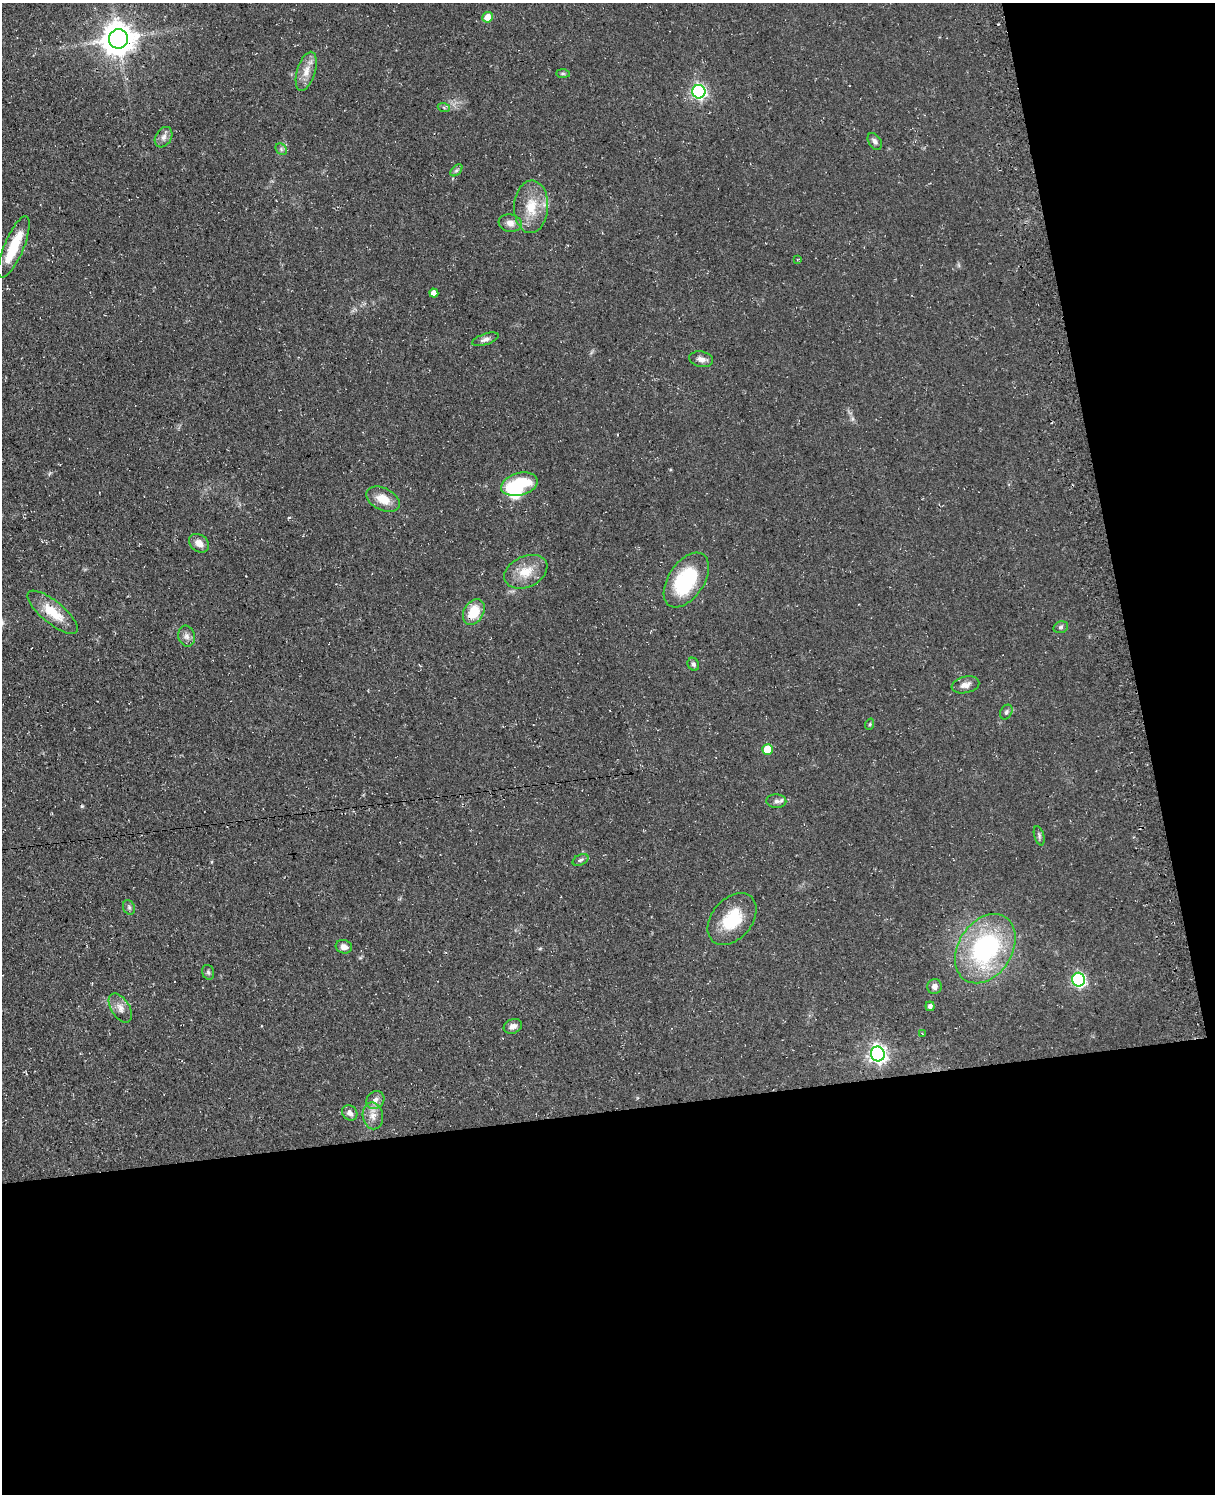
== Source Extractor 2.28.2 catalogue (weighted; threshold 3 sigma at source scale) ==
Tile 12 of 4 x 3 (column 4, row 3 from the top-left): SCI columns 3708-4920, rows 260-1751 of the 4953 x 4872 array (HDU 1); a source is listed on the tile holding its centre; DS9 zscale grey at full resolution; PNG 1217 x 1496 px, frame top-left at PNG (2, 3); each listed source drawn as its Kron ellipse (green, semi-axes under 4 px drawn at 4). Shown black and unused: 32% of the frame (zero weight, under 3 of 4 exposures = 4% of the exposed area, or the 3 px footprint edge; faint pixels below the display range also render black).
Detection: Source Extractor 2.28.2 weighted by HDU 2 'WHT'; one run over the whole footprint, this tile lists its part. Background 0.0687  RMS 0.0068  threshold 0.0304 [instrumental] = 3 sigma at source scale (4.5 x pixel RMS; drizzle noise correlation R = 1.50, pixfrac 1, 0.05/0.05 arcsec/px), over >= 5 px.
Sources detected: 53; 3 inside a brighter object's white glare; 1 cosmic-ray / hot-pixel residue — neither listed nor drawn; the other 49 listed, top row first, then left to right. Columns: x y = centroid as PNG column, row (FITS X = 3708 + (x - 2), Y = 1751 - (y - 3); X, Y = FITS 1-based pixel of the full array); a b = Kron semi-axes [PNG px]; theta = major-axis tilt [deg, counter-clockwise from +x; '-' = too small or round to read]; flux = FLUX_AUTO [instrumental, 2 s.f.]
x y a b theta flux
488 17 5 5 - 9.1
118 39 9 9 - 1200
306 71 20 9 73 7.5
563 74 7 4 -1 1.1
699 92 7 6 - 160
444 108 6 4 -20 0.99
164 137 11 8 58 3.6
875 141 9 6 -58 2.3
281 149 6 5 - 1.5
456 170 7 4 45 1.4
531 207 26 17 88 18
510 223 11 8 -9 4.6
14 247 33 10 67 22
798 259 4 2 - 0.91
434 293 4 4 - 4.4
485 339 14 5 19 2.7
701 359 12 7 -12 3.4
519 484 19 11 15 34
383 499 18 11 -27 10
199 543 11 8 -37 4.9
526 572 23 15 25 13
686 580 30 17 56 51
53 612 31 11 -39 17
474 612 13 10 59 16
1061 627 7 5 16 1.5
187 636 10 8 -73 3.3
693 664 7 5 -63 1.5
965 685 14 8 13 4.2
1006 712 8 5 63 1.5
870 724 6 3 71 0.74
767 749 5 5 - 16
776 801 10 6 -3 2.5
1039 836 10 5 -75 1.5
580 860 8 5 27 1.4
129 907 7 5 -69 1.4
732 919 29 20 49 26
344 947 8 6 -15 3.7
985 949 37 26 58 97
208 972 7 5 -74 1.4
1078 980 7 6 - 120
934 986 7 7 - 3.3
930 1006 5 4 - 2
120 1008 16 9 -58 4.9
513 1026 9 7 21 3.6
922 1033 3 2 - 0.38
878 1054 7 7 - 270
375 1100 10 8 46 3.5
350 1113 8 7 - 2.9
373 1116 13 10 -81 5.7
Overlapping masked pixels (flux is a lower limit): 1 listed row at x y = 474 612